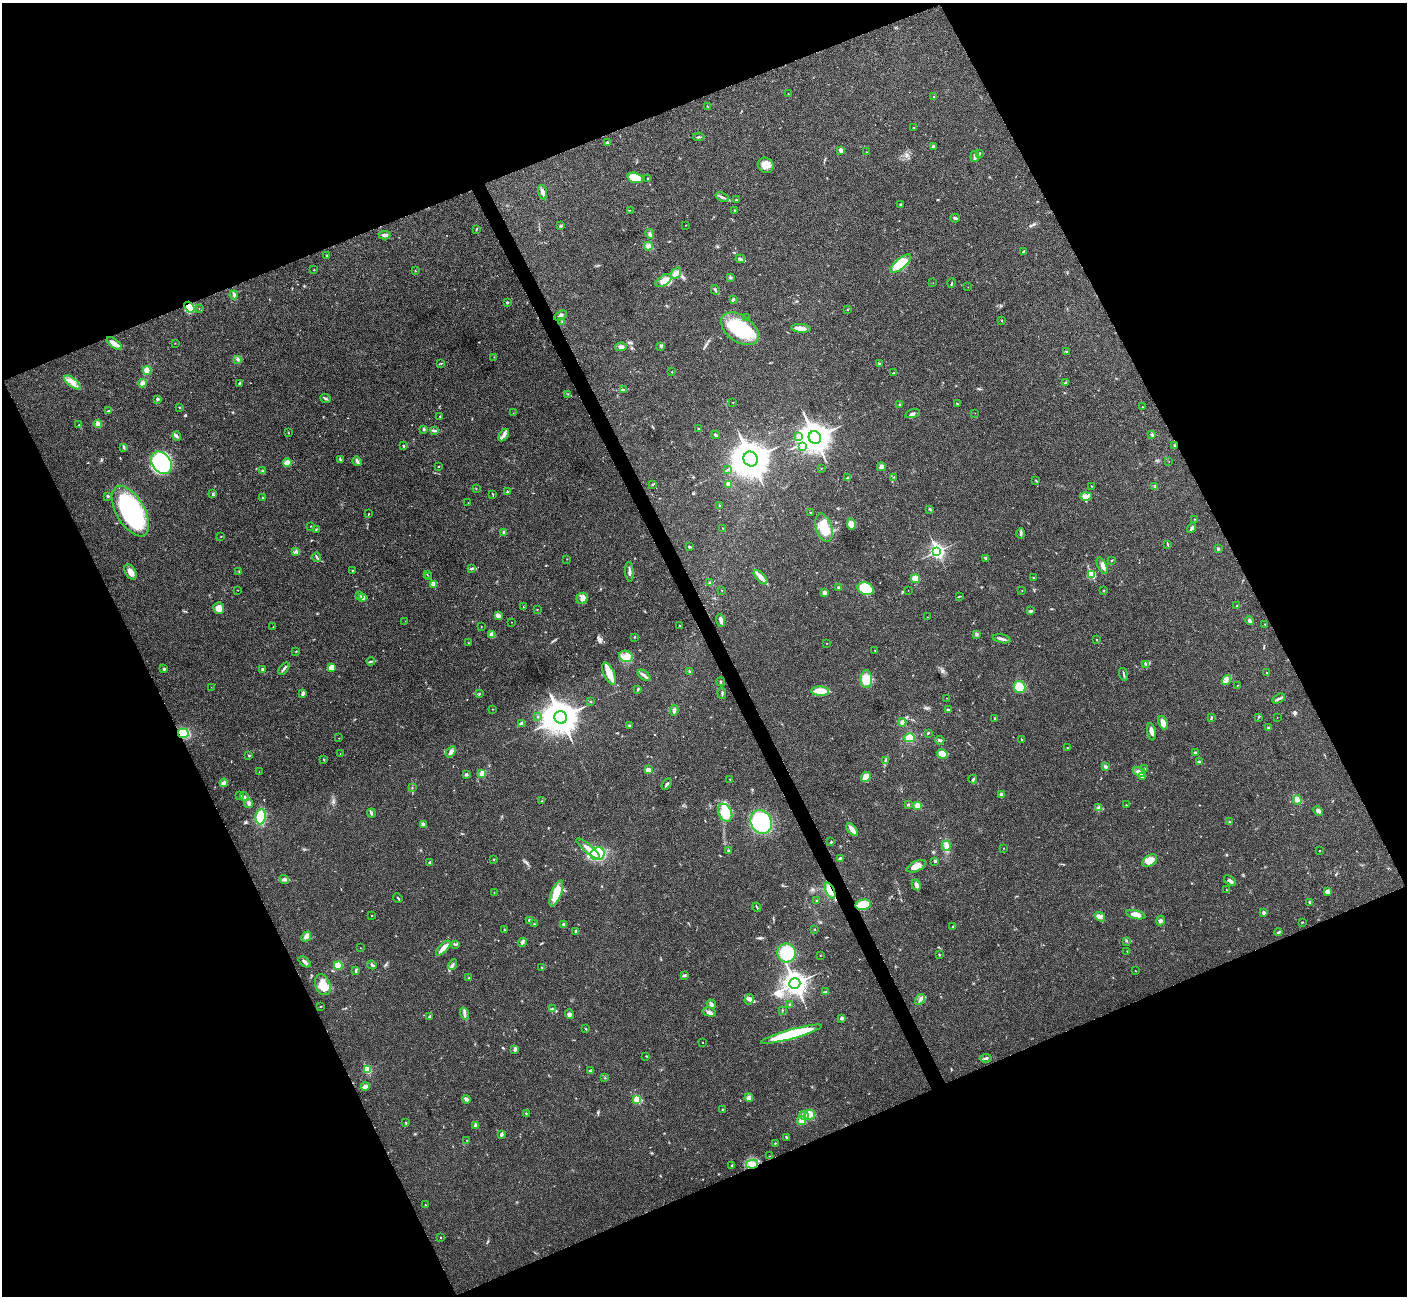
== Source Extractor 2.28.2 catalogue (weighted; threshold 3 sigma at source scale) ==
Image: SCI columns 3-5622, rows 156-5329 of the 5628 x 5617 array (HDU 1 of 3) = the unmasked area's bounding box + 8 px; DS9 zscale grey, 4 x 4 block average (1 PNG px = mean of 4 x 4 image px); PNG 1409 x 1298 px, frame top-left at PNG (2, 3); each listed source drawn as its Kron ellipse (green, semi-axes under 4 px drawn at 4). Shown black and unused: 44% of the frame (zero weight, under 3 of 4 exposures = <1% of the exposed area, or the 3 px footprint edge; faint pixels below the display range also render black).
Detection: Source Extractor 2.28.2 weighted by HDU 2 'WHT'. Background 0.0214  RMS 0.004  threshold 0.0181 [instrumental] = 3 sigma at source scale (4.5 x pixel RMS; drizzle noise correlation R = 1.50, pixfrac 1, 0.05/0.05 arcsec/px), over >= 5 px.
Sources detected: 409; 1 too faint to see at this stretch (4 x 4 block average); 1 inside a brighter object's white glare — neither listed nor drawn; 5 coinciding with a brighter row at this scale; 13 inside a brighter listed object's ellipse — not listed separately; the other 389 listed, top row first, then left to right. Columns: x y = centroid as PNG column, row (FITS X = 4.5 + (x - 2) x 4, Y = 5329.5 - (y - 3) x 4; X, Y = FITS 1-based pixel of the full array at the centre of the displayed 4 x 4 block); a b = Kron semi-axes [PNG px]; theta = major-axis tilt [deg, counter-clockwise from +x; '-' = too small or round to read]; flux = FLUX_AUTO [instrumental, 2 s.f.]
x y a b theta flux
788 94 2 2 - 1.3
934 97 2 2 - 1.4
708 106 3 2 - 0.94
914 127 2 2 - 0.97
699 137 6 2 5 2.5
607 143 3 3 - 4.4
933 146 4 2 - 2.6
841 150 2 2 - 20
866 152 2 2 - 0.73
979 153 2 2 - 1.1
975 157 5 3 - 7.4
766 165 8 7 - 19
635 178 8 5 -14 65
648 178 2 2 - 1.7
542 192 7 3 -75 10
722 197 7 2 -23 5.9
736 200 3 2 - 1.6
900 204 3 2 - 2.4
630 210 2 2 - 0.53
735 211 3 2 - 2.1
955 218 5 2 - 3.6
561 225 3 2 - 1.8
686 225 2 2 - 0.61
476 229 2 2 - 0.9
650 234 5 2 - 3
384 235 6 3 -2 7.3
648 246 4 3 - 6.4
1023 251 3 2 - 2
326 255 2 2 - 1.4
740 259 5 3 - 4.6
901 263 13 5 39 79
314 270 2 2 - 1.1
415 271 2 2 - 0.96
676 273 6 4 54 8.8
730 277 3 2 - 4.6
664 281 9 5 33 25
933 283 2 2 - 0.63
952 283 5 2 - 1.8
968 287 2 2 - 0.5
715 290 5 2 - 3.6
234 295 4 2 - 4.6
733 299 4 3 - 2.8
507 302 2 2 - 3.4
189 307 6 4 -51 37
199 309 2 2 - 0.57
848 309 2 2 - 1.3
561 316 7 3 31 7.6
747 318 2 2 - 2.8
1001 321 3 2 - 1.4
562 322 2 2 - 0.93
801 328 10 3 -5 19
740 329 21 13 -36 150
114 343 9 4 -38 13
175 343 2 2 - 0.71
661 346 3 2 - 2.9
621 347 6 4 4 7.9
1067 352 3 2 - 1.9
494 357 2 2 - 0.7
238 359 3 2 - 2.7
441 363 3 2 - 1.3
879 364 2 2 - 2.8
147 370 4 4 - 19
672 372 2 2 - 0.98
893 373 3 2 - 1
72 382 10 4 -40 16
1065 382 3 2 - 1.5
143 383 4 3 - 8.1
239 383 3 2 - 2.4
623 389 2 2 - 1.3
568 394 2 2 - 0.8
325 398 5 2 - 3.7
157 399 3 2 - 2.8
733 402 3 2 - 0.98
957 404 2 2 - 1.5
899 405 2 2 - 2.2
180 407 3 2 - 1.4
1143 407 3 2 - 1.1
109 411 3 2 - 2
513 413 2 2 - 0.61
975 413 2 2 - 0.45
913 414 7 2 14 5.8
440 416 2 2 - 0.97
98 424 4 3 - 6.6
79 425 2 2 - 0.63
698 428 2 2 - 3.1
424 429 2 2 - 9.1
434 431 3 2 - 2.5
288 432 2 2 - 1
504 435 7 3 59 7.8
716 435 4 2 - 4.1
1152 435 3 2 - 3.6
177 436 5 2 - 4.5
798 437 3 2 - 3.5
815 438 6 6 - 3200
1175 445 4 2 - 2.5
403 446 3 2 - 1.9
124 447 4 2 - 3.3
802 447 2 2 - 5
340 459 4 2 - 2.4
751 459 7 7 - 4800
357 461 5 2 - 3.4
1169 462 2 2 - 0.38
161 463 12 9 -54 260
287 463 4 4 - 12
439 466 2 2 - 1.3
881 467 4 4 - 5.4
821 468 2 2 - 0.98
262 470 2 2 - 2.1
727 470 2 2 - 1.5
894 477 2 2 - 0.93
848 478 3 2 - 1.6
1036 481 3 2 - 1.4
653 484 2 2 - 1.1
728 484 3 3 - 12
1091 486 2 2 - 0.83
1155 486 2 2 - 1.2
476 489 2 2 - 0.65
508 492 2 2 - 10
212 493 2 2 - 1
493 494 3 2 - 1.3
108 496 3 2 - 2.6
1086 496 6 3 1 7.1
263 498 4 2 - 2.6
468 503 2 2 - 0.45
719 506 2 2 - 0.99
930 509 3 2 - 2.4
130 511 28 14 -59 320
810 513 2 2 - 0.91
368 514 2 2 - 0.65
1194 519 2 2 - 0.83
851 524 6 4 -84 14
311 526 2 2 - 1
824 528 14 8 -72 42
1191 528 5 2 - 3.9
316 529 2 2 - 1.4
723 529 2 2 - 1.2
504 532 3 2 - 3.5
1021 534 5 2 - 4.5
221 537 2 2 - 0.84
1168 544 4 2 - 1.9
689 547 3 2 - 2.8
1218 549 3 2 - 3.1
937 551 4 3 - 650
296 552 2 2 - 1.4
317 557 5 2 - 2.9
986 558 4 2 - 4.1
567 559 2 2 - 0.75
1111 560 2 2 - 1.6
1102 566 9 2 -64 7.3
471 568 3 2 - 2.4
239 571 2 2 - 0.97
352 571 2 2 - 1.7
130 572 8 5 -59 16
629 572 10 2 -86 7.6
1091 574 2 2 - 140
427 575 2 2 - 0.71
428 577 2 2 - 0.82
760 577 9 4 -47 18
1034 578 3 2 - 1.4
915 579 5 4 - 20
710 583 2 2 - 1.8
433 584 2 2 - 36
838 587 2 2 - 2.5
866 589 8 6 -21 110
238 590 2 2 - 0.61
722 590 2 2 - 1.2
908 590 2 2 - 0.46
1022 590 2 2 - 0.5
1104 591 2 2 - 1.1
824 593 4 4 - 6
359 595 2 2 - 0.97
959 596 2 2 - 0.93
363 597 2 2 - 20
582 598 6 5 - 12
1237 606 2 2 - 2.7
523 607 2 2 - 0.72
219 608 6 5 - 19
537 609 2 2 - 1.1
1031 611 3 2 - 3.6
498 615 4 3 - 11
927 617 2 2 - 0.72
721 620 6 3 -70 6.5
1249 620 4 3 - 4.3
405 621 2 2 - 0.41
511 622 2 2 - 0.67
1265 624 2 2 - 1.2
680 625 2 2 - 2.2
273 627 2 2 - 0.61
481 627 2 2 - 0.5
977 634 3 3 - 4
492 635 3 3 - 13
634 637 2 2 - 1.2
1002 639 9 2 -11 6.3
1097 640 3 2 - 1.2
468 643 2 2 - 0.69
826 643 2 2 - 0.53
875 650 2 2 - 0.87
296 651 2 2 - 1.3
626 656 7 5 -24 16
371 661 4 2 - 3.2
1146 664 3 2 - 1.3
284 668 7 2 54 4.8
331 668 4 2 - 24
164 669 2 2 - 3.2
263 670 3 2 - 6.4
690 671 2 2 - 6.4
1267 673 2 2 - 1.1
609 674 12 5 -65 29
1124 674 6 2 -75 3.7
644 675 7 3 -38 6.4
866 679 9 6 -90 41
1226 680 5 3 - 7.2
721 682 4 2 - 2.4
1237 685 2 2 - 1.1
211 687 2 2 - 0.37
1020 687 6 6 - 47
638 689 3 2 - 2.2
820 691 9 4 -1 30
722 693 6 2 -85 3.1
303 694 4 3 - 4
479 694 2 2 - 1.3
946 698 2 2 - 0.61
1279 699 7 2 28 4.9
591 702 2 2 - 2.4
492 709 2 2 - 0.79
674 710 5 3 - 7
948 710 3 2 - 4.4
538 717 2 2 - 0.99
561 717 6 6 - 4700
1258 717 2 2 - 0.7
1277 717 2 2 - 0.63
995 718 2 2 - 3.7
1211 718 3 2 - 2.3
902 722 4 3 - 6.3
521 723 3 2 - 2.6
1163 723 7 4 -68 15
629 726 3 2 - 2.2
1268 728 2 2 - 6.3
1151 732 9 3 -79 13
183 733 5 5 - 57
928 733 3 2 - 1.9
339 738 2 2 - 0.62
910 738 5 4 - 30
1021 739 3 2 - 1.3
940 740 4 2 - 3.2
1067 748 2 2 - 1.1
451 752 6 4 52 7.8
1196 753 3 2 - 2.6
340 754 2 2 - 0.64
942 754 5 4 - 18
249 756 2 2 - 4.4
324 760 3 2 - 1.5
885 761 3 2 - 2
1199 762 3 2 - 3.1
1105 767 3 2 - 4.5
1145 769 2 2 - 1.1
648 770 3 3 - 13
259 772 2 2 - 0.37
1140 772 7 3 -25 12
482 773 4 3 - 9.9
466 774 3 3 - 3.6
866 777 5 4 - 18
1143 777 4 2 - 3.7
730 779 2 2 - 2.1
973 779 4 2 - 2.8
224 783 4 3 - 5.9
667 784 6 2 57 3.7
412 788 2 2 - 0.81
1002 794 3 2 - 8.6
240 796 2 2 - 1.2
244 797 4 3 - 4.3
1297 800 4 3 - 5.5
541 801 2 2 - 1.2
248 803 4 3 - 5.1
908 805 3 2 - 2.7
1126 805 2 2 - 0.53
917 806 3 3 - 22
1099 808 4 3 - 4.5
1318 811 5 3 - 6.9
371 813 4 2 - 3.6
725 813 9 6 -63 52
261 817 8 5 82 73
761 822 12 10 -66 240
1229 822 2 2 - 5.9
423 824 3 3 - 5
852 830 7 3 -51 18
831 842 3 2 - 1.9
946 846 5 4 - 12
1004 848 2 2 - 0.65
588 849 15 3 -40 18
728 851 3 2 - 1.9
1320 851 2 2 - 1.1
598 854 7 6 - 91
840 858 3 2 - 3.7
494 859 2 2 - 1.9
935 861 3 2 - 2.2
1150 861 8 5 34 25
430 862 3 2 - 2.7
916 866 10 5 25 20
284 879 5 3 - 4.7
1230 881 7 3 -36 5.6
916 885 5 3 - 6.7
830 890 8 3 -65 15
1226 890 2 2 - 1
1327 892 4 3 - 9.7
494 893 3 2 - 1.1
556 893 14 5 69 38
398 898 5 2 - 2.2
816 900 3 2 - 1.3
1310 902 4 2 - 2.7
863 905 8 5 13 56
757 907 4 2 - 2.3
1264 913 3 3 - 4.3
1136 915 10 3 -13 18
372 916 2 2 - 1.1
1100 917 6 3 -36 7.2
529 920 2 2 - 2.7
1160 921 5 3 - 5.1
1302 922 2 2 - 1.3
534 924 2 2 - 1.2
564 924 3 2 - 3.3
953 927 3 2 - 3.2
814 929 2 2 - 0.94
504 930 2 2 - 1.2
576 931 3 2 - 2.5
1278 932 4 2 - 2.2
306 936 5 4 - 11
1126 941 2 2 - 0.76
522 942 4 3 - 5
456 944 3 2 - 1.9
360 948 2 2 - 0.6
443 948 9 4 46 14
1127 951 2 2 - 0.77
787 953 9 9 - 80
939 955 3 2 - 1.5
820 956 2 2 - 1.4
305 962 7 2 -38 6.8
453 964 5 2 - 4.2
338 965 4 4 - 48
372 965 5 2 - 3.3
542 968 2 2 - 1.3
356 971 3 2 - 3.2
1135 971 2 2 - 0.76
684 976 3 3 - 3.1
469 978 3 2 - 2.1
795 984 5 5 - 1800
323 985 11 7 -69 30
826 992 4 3 - 3.1
749 999 5 4 - 7.5
920 999 6 3 55 6.3
711 1004 5 3 - 4.9
789 1005 3 2 - 2.1
320 1006 2 2 - 0.69
552 1009 4 2 - 2.9
782 1010 3 2 - 1.5
709 1012 7 3 -15 6.9
464 1013 6 2 -71 6.2
569 1014 4 3 - 5.3
429 1016 3 2 - 3.2
842 1018 3 3 - 4.5
585 1029 3 2 - 1.3
792 1034 31 4 15 150
703 1043 2 2 - 0.83
515 1049 4 3 - 6.1
646 1056 4 2 - 1.8
986 1058 6 2 4 4.2
367 1069 2 2 - 110
590 1071 4 2 - 2.8
605 1078 2 2 - 0.96
365 1086 4 2 - 17
749 1098 4 4 - 9.9
466 1099 4 3 - 4.3
637 1099 2 2 - 120
722 1109 3 2 - 1.5
526 1113 2 2 - 1.3
810 1114 5 5 - 23
804 1116 5 4 - 11
802 1121 4 4 - 13
406 1123 2 2 - 2.1
475 1125 3 3 - 4.2
501 1134 3 2 - 5
786 1137 3 2 - 2.5
467 1140 2 2 - 0.61
775 1143 3 2 - 1
769 1156 2 2 - 0.59
752 1164 6 4 10 19
732 1166 3 2 - 1.7
425 1205 2 2 - 2.2
440 1237 2 2 - 1.1
Overlapping masked pixels (flux is a lower limit): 5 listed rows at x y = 189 307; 1175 445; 183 733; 830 890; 752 1164
Diffuse or blended objects may show on this block-average render without a row.